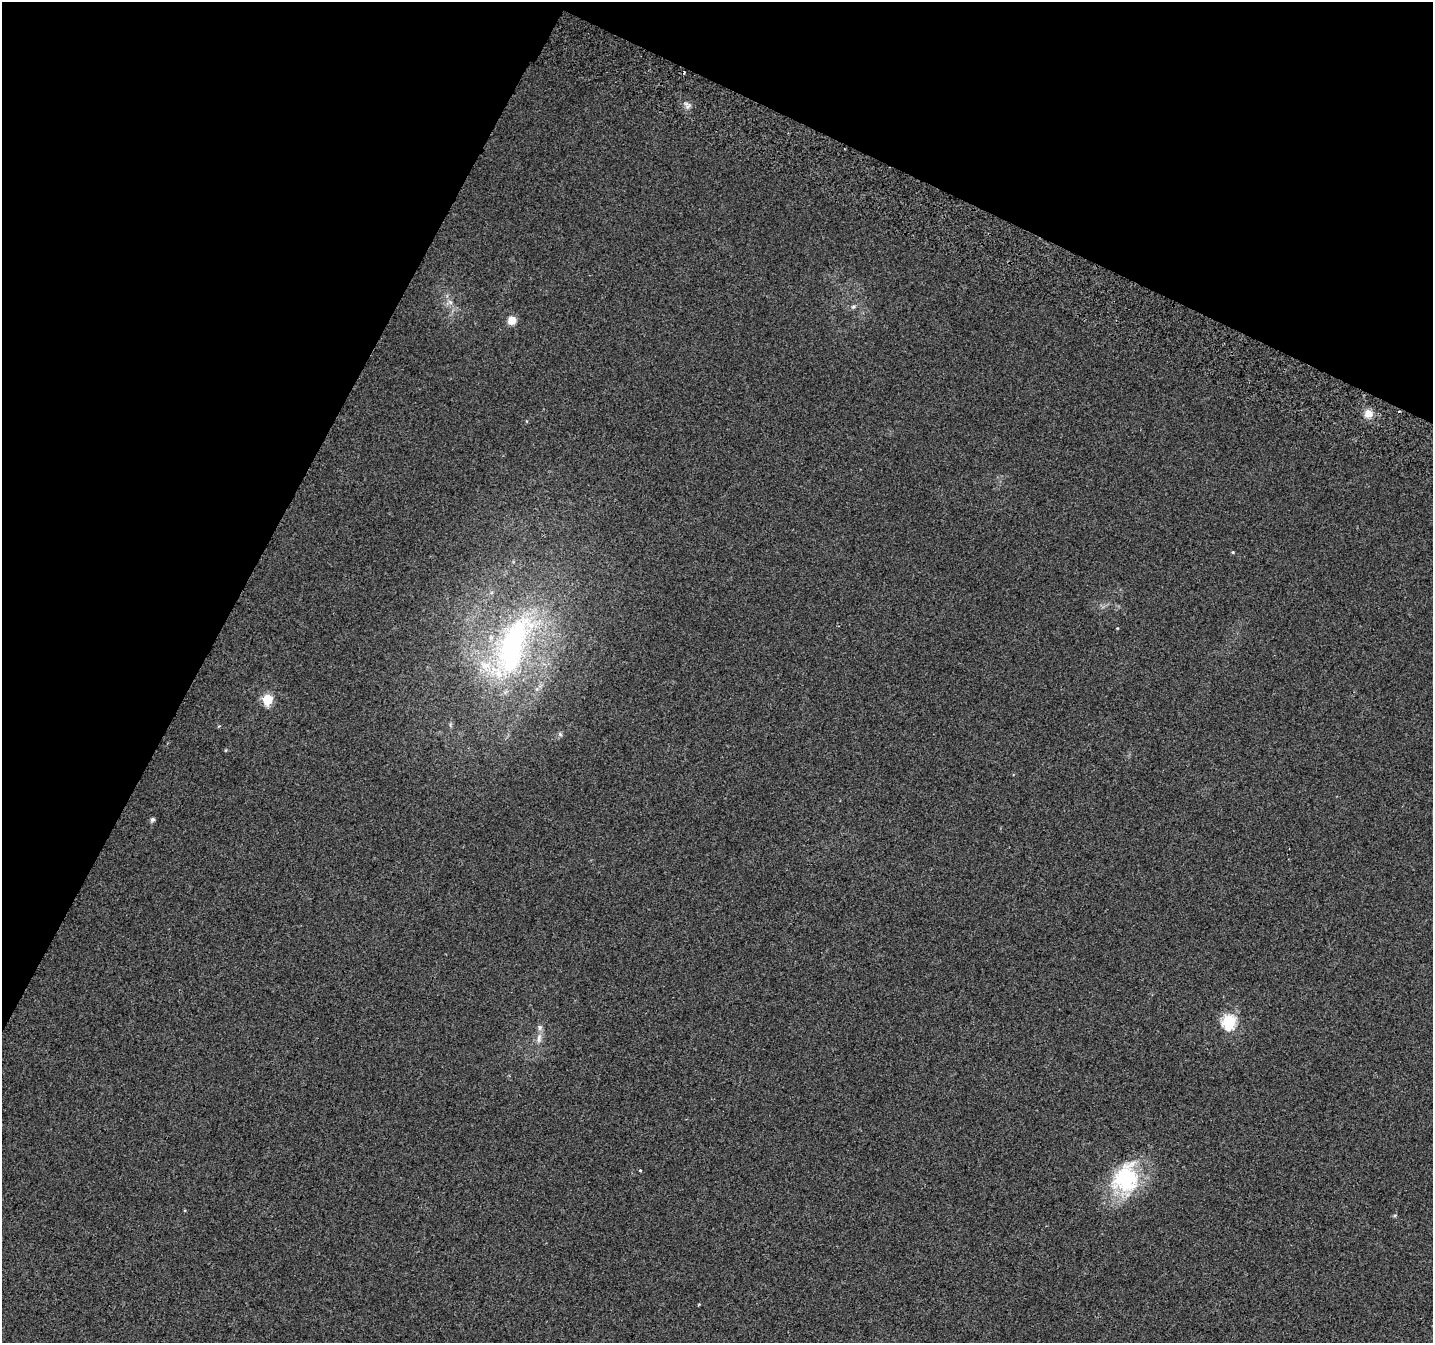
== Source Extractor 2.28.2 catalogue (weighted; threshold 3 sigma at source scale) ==
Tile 2 of 4 x 4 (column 2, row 1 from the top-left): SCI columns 1469-2899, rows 4344-5684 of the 5790 x 5939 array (HDU 1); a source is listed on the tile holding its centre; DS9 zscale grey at full resolution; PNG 1435 x 1345 px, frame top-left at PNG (2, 2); no overlay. Shown black and unused: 25% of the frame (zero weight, under 2 of 3 exposures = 3% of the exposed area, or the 3 px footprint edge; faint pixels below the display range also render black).
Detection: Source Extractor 2.28.2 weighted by HDU 2 'WHT'; one run over the whole footprint, this tile lists its part. Background 0.05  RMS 0.0078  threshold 0.0351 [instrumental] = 3 sigma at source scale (4.5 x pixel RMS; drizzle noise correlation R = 1.50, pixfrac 1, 0.0396/0.0396 arcsec/px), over >= 5 px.
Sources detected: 20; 1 cosmic-ray / hot-pixel residue — not listed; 3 inside a brighter listed object's ellipse — not listed separately; the other 16 listed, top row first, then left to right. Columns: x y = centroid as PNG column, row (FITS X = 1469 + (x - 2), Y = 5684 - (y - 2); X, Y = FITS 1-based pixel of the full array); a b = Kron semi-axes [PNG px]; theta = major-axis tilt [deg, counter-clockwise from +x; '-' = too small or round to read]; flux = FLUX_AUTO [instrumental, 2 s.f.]
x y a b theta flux
450 302 8 5 -45 2.4
853 306 8 5 33 1.8
512 320 9 8 - 7.5
1399 411 3 2 - 0.83
1368 413 12 10 -4 7.4
1233 552 4 3 - 0.72
513 645 91 35 70 190
267 699 6 6 - 46
560 734 6 4 -46 1.2
226 750 5 3 - 0.67
152 819 5 5 - 2.1
1229 1022 7 6 - 110
539 1038 15 6 84 4.8
640 1170 3 3 - 4.6
1126 1179 40 31 77 64
1395 1215 5 3 - 0.95
Overlapping masked pixels (flux is a lower limit): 1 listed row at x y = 1399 411